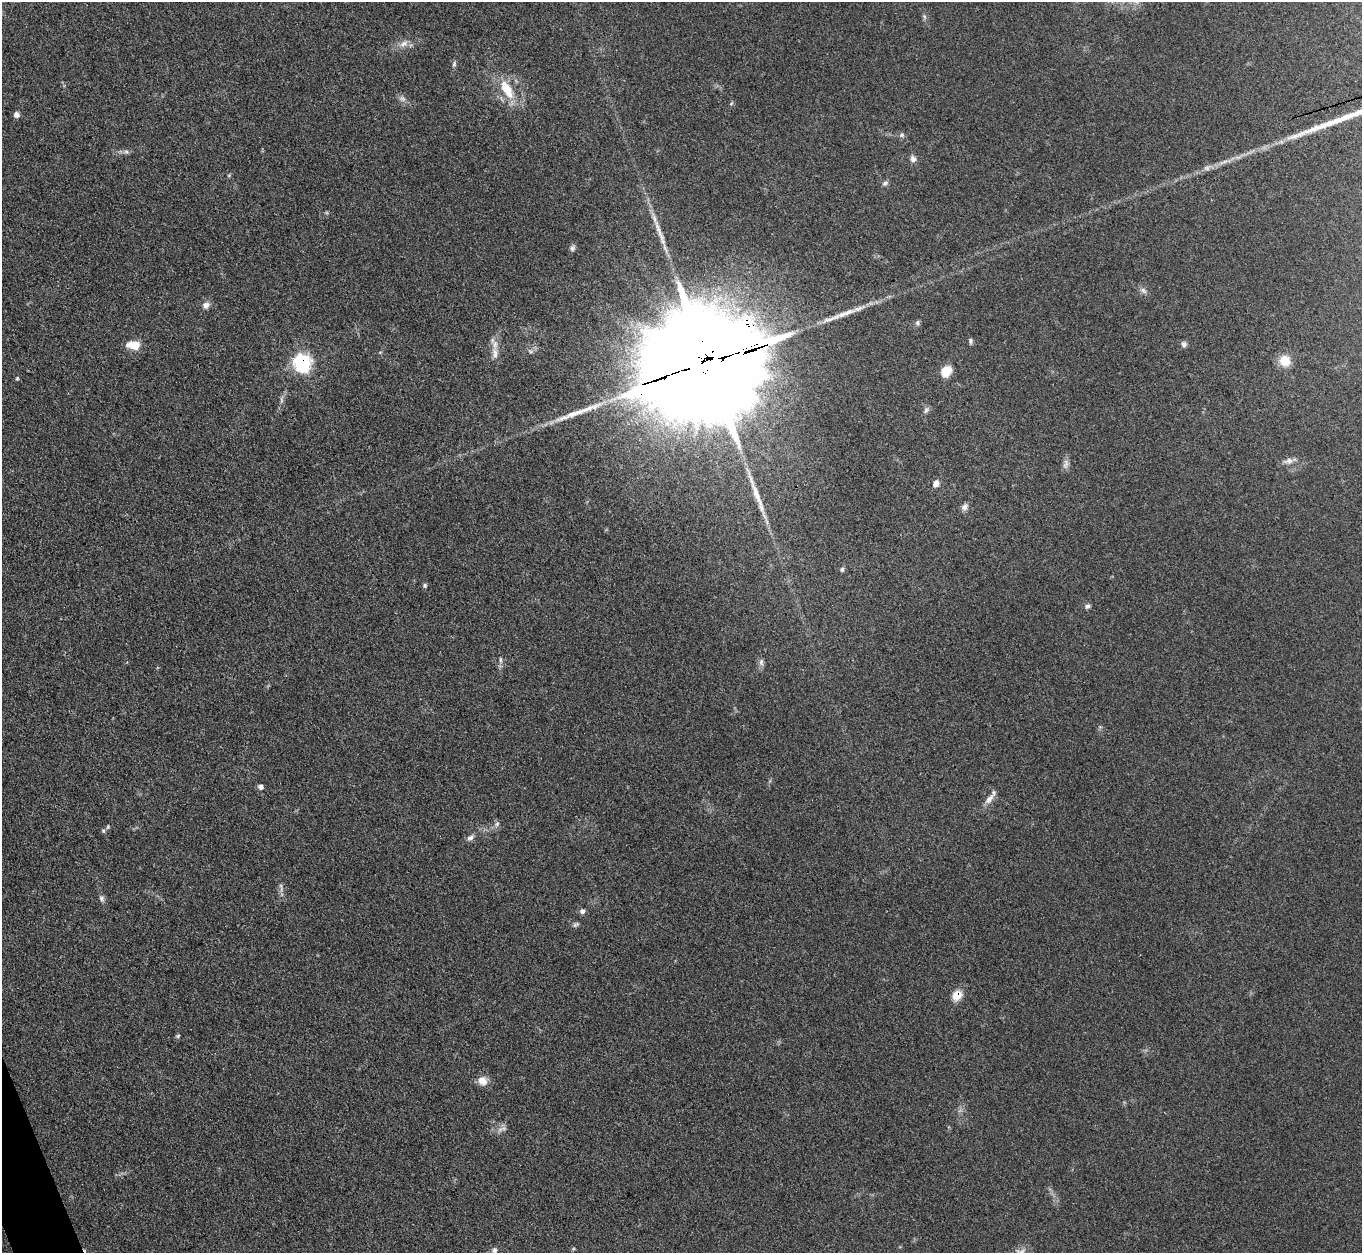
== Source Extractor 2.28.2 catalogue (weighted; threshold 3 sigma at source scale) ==
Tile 7 of 4 x 4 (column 3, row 2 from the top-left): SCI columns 2730-4089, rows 2657-3907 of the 5457 x 5441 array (HDU 1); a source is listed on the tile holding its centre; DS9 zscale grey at full resolution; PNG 1364 x 1255 px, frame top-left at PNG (2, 2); no overlay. Shown black and unused: <1% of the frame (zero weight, under 3 of 4 exposures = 1% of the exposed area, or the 3 px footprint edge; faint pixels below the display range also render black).
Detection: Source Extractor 2.28.2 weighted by HDU 2 'WHT'; one run over the whole footprint, this tile lists its part. Background 0.153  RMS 0.0075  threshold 0.0336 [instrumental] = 3 sigma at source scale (4.5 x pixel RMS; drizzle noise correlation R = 1.50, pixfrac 1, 0.05/0.05 arcsec/px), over >= 5 px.
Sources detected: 56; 1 too faint to see at this stretch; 3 long thin detections or spike segments (spike, bleed or trail) — not listed; the other 52 listed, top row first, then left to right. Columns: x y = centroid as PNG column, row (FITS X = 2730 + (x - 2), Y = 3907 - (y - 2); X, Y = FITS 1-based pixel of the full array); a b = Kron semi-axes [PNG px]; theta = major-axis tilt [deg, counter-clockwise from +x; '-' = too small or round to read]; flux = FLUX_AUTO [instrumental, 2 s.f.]
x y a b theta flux
924 17 8 5 -71 1.6
404 44 13 7 23 4.9
454 64 8 5 81 1.7
507 89 30 13 -59 20
402 99 8 6 -43 2.7
731 104 6 3 21 0.89
16 115 7 6 - 3.1
902 135 7 6 - 1.6
1281 142 7 4 18 1.7
126 152 8 5 -19 1.9
913 159 8 7 - 3.1
1224 162 15 4 24 3.8
1207 168 9 6 -15 2.4
229 175 5 4 - 0.87
885 183 8 6 28 1.8
572 248 8 6 80 1.9
1143 290 10 7 -40 2.6
206 305 9 8 - 3.9
917 323 7 6 - 1.6
970 341 7 5 -90 1.5
1184 344 7 7 - 2.4
133 345 14 9 -4 12
495 353 17 8 -86 6.6
1285 361 14 13 - 11
302 363 8 7 - 200
706 364 57 25 17 45000
946 371 13 10 52 11
17 378 5 4 - 0.89
281 400 9 4 -89 1.9
926 410 9 6 60 2.1
1288 461 14 8 8 4.1
1066 464 14 7 81 3.4
936 484 9 7 68 3.9
964 507 10 8 64 2.9
842 569 6 5 - 1.4
425 585 5 5 - 1.4
1087 606 7 6 - 1.9
500 660 8 4 -90 1.6
761 662 10 6 89 2.6
261 787 7 6 - 2.4
989 799 18 7 51 5.3
497 824 8 6 68 2
108 827 6 5 - 1.2
470 838 10 7 38 2.9
281 889 10 4 90 2.2
102 898 8 7 - 2.2
582 911 7 6 - 2.2
576 925 10 5 25 1.6
957 996 11 9 52 11
178 1036 6 4 24 1.1
482 1081 13 11 -35 6.4
494 1250 9 7 74 2.5
Overlapping masked pixels (flux is a lower limit): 3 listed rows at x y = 302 363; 706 364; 957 996